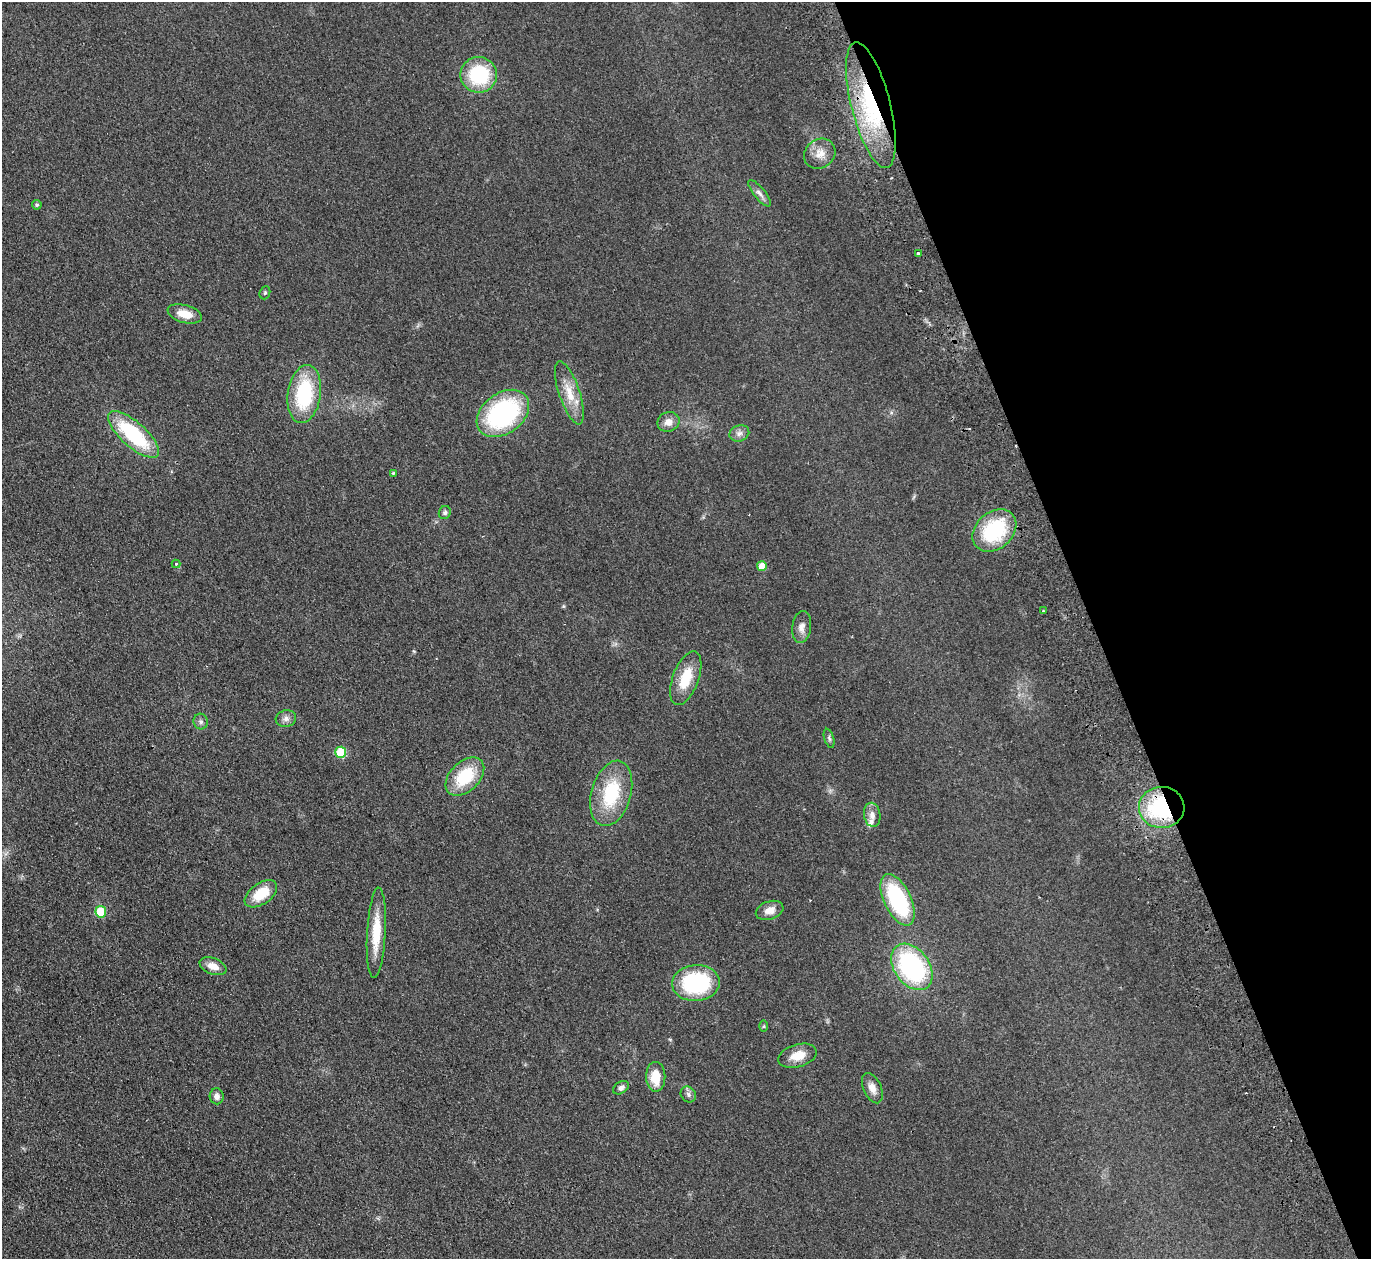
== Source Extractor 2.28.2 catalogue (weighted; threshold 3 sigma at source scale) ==
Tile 12 of 4 x 4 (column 4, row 3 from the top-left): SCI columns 4162-5530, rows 1562-2818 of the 5585 x 5508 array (HDU 1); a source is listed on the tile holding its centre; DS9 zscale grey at full resolution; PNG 1373 x 1261 px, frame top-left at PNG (2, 2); each listed source drawn as its Kron ellipse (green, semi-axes under 4 px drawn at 4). Shown black and unused: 20% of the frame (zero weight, under 2 of 3 exposures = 3% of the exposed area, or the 3 px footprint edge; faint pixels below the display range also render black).
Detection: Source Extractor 2.28.2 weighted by HDU 2 'WHT'; one run over the whole footprint, this tile lists its part. Background 0.0914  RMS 0.01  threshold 0.0452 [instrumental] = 3 sigma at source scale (4.5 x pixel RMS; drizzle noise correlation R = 1.50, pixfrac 1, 0.05/0.05 arcsec/px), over >= 5 px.
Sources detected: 49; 2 cosmic-ray / hot-pixel residue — neither listed nor drawn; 2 inside a brighter listed object's ellipse — not listed separately; the other 45 listed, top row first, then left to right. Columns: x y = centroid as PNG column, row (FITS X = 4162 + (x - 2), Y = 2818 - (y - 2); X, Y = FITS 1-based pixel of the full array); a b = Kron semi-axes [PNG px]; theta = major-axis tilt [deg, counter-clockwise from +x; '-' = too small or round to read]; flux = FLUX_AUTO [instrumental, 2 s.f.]
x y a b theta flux
479 75 18 18 - 62
871 105 65 19 -76 110
820 154 16 14 37 11
759 193 16 5 -50 4.7
37 205 5 4 - 1.7
918 253 3 3 - 2.7
265 293 7 5 69 1.5
185 314 18 8 -15 14
569 393 33 10 -71 19
304 394 29 16 81 71
503 413 29 20 36 130
668 422 11 9 21 7.5
739 433 10 8 21 4.4
133 434 32 12 -42 77
393 473 3 3 - 0.93
445 512 7 5 66 2.2
994 530 24 18 41 72
176 564 4 4 - 1.8
762 566 5 5 - 15
1043 611 3 2 - 1.2
802 627 16 9 82 6.9
686 678 28 13 70 27
286 719 10 8 15 4.6
201 722 8 7 - 2.7
829 738 10 4 -72 2.1
341 752 5 5 - 50
465 776 23 14 45 44
611 793 33 19 74 56
1162 807 23 20 2 110
872 815 12 8 -80 6
261 894 18 10 35 27
898 900 28 13 -64 93
770 910 14 9 18 8.5
101 912 5 5 - 40
376 933 45 9 87 29
213 966 14 8 -21 9.2
912 967 26 17 -53 140
696 983 24 18 4 85
764 1026 6 4 89 1.1
797 1056 20 11 17 15
656 1077 15 9 -89 21
621 1088 9 5 32 3.2
872 1088 16 9 -66 7.8
688 1094 8 7 - 3
217 1096 8 7 - 4.7
Overlapping masked pixels (flux is a lower limit): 2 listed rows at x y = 871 105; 1162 807